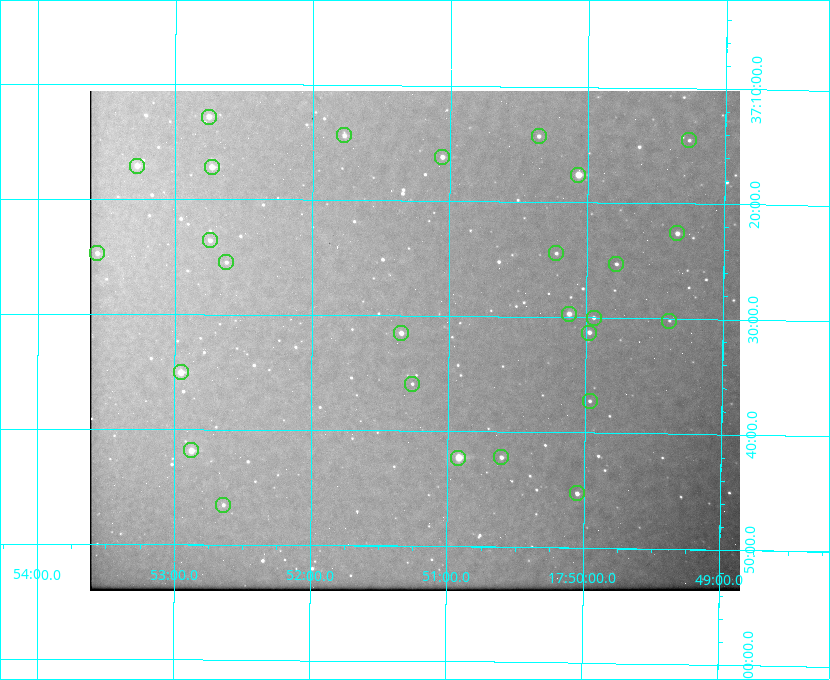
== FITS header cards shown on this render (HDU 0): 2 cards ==
NAXIS1  =                  650 / Width of table row in bytes
NAXIS2  =                  500 / Number of rows in table

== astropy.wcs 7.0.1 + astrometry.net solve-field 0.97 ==
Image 650 x 500 px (HDU 0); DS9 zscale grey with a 90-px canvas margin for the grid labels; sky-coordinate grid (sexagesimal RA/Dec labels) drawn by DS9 from the SOLVED WCS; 27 Tycho-2 reference stars matched to detected sources circled (green)
Header WCS: none
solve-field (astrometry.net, Tycho-2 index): SOLVED blind (the file carries no WCS)
Solved WCS: RA---TAN-SIP/DEC--TAN-SIP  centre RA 17:51:15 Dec +37:32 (267.81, +37.54 deg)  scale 5.21 arcsec/px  FOV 56.4' x 43.4'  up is +180 deg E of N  parity flipped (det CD > 0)
(file carries no celestial WCS; the grid is the blind solution)
Tycho-2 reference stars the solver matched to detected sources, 27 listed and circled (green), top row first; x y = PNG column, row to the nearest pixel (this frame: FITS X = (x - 90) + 1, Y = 500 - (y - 91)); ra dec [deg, ICRS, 3 dp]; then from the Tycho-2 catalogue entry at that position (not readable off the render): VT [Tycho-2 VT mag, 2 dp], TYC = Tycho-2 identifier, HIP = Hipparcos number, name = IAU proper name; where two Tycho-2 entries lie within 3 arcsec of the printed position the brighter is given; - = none
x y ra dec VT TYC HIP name
209 117 268.189 +37.213 9.71 2620-542-1 - -
344 135 267.943 +37.240 10.39 2620-505-1 - -
539 136 267.589 +37.238 11.09 2619-212-1 - -
689 140 267.316 +37.242 12.03 2619-611-1 - -
442 157 267.764 +37.270 10.17 2620-784-1 - -
137 166 268.319 +37.285 9.88 2620-536-1 - -
212 167 268.183 +37.286 8.98 2620-786-1 87506 -
578 175 267.517 +37.293 8.96 2619-379-1 - -
677 233 267.335 +37.377 10.60 2619-634-1 - -
210 240 268.186 +37.393 10.44 2620-175-1 - -
97 253 268.392 +37.412 10.60 2620-800-1 - -
556 253 267.555 +37.408 11.50 2619-358-1 - -
226 262 268.156 +37.424 11.25 2620-712-1 - -
616 264 267.445 +37.422 11.17 2619-451-1 - -
569 314 267.531 +37.495 10.07 2619-274-1 - -
594 318 267.485 +37.500 11.33 2619-40-1 - -
669 321 267.347 +37.503 12.15 3088-638-1 - -
401 333 267.836 +37.525 9.96 3089-889-1 - -
589 333 267.494 +37.522 10.35 3088-270-1 - -
181 372 268.239 +37.584 8.64 3089-755-1 - -
412 384 267.815 +37.598 11.54 3089-1081-1 - -
590 401 267.491 +37.621 11.40 3088-1284-1 - -
191 450 268.219 +37.697 8.93 3089-671-1 - -
501 457 267.652 +37.703 11.04 3089-693-1 - -
458 458 267.730 +37.705 8.13 3089-1203-1 87349 -
577 493 267.512 +37.755 10.10 3089-2332-1 - -
223 505 268.159 +37.775 11.22 3089-2245-1 - -